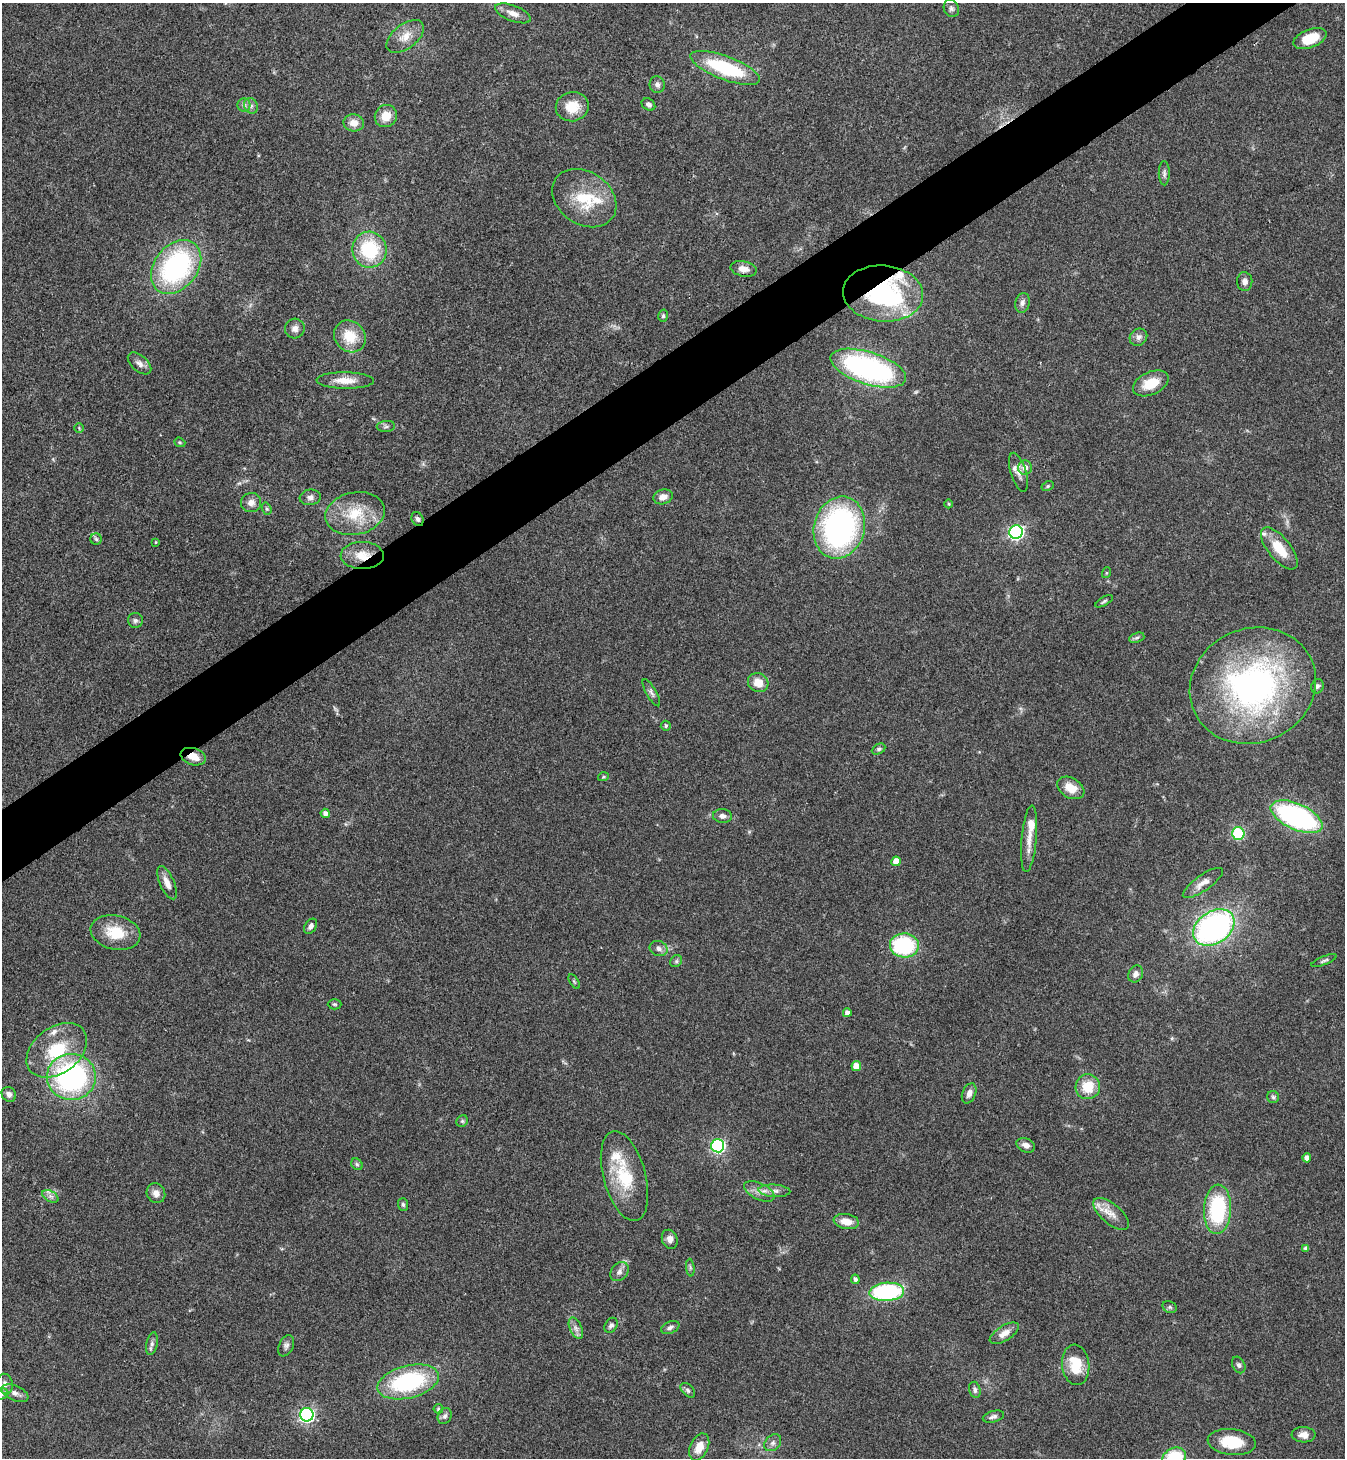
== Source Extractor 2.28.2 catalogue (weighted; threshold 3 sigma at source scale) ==
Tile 10 of 4 x 4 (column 2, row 3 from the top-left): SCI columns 1639-2981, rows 1459-2914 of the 5825 x 5833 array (HDU 1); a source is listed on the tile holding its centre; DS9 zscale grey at full resolution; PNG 1347 x 1460 px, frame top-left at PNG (2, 3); each listed source drawn as its Kron ellipse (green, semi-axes under 4 px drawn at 4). Shown black and unused: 5% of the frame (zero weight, under 3 of 4 exposures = <1% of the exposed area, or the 3 px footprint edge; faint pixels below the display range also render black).
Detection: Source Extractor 2.28.2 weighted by HDU 2 'WHT'; one run over the whole footprint, this tile lists its part. Background 0.062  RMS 0.0053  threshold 0.024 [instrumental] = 3 sigma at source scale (4.5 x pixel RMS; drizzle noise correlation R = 1.50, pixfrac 1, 0.05/0.05 arcsec/px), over >= 5 px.
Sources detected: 138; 1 too faint to see at this stretch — neither listed nor drawn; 7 inside a brighter listed object's ellipse — not listed separately; the other 130 listed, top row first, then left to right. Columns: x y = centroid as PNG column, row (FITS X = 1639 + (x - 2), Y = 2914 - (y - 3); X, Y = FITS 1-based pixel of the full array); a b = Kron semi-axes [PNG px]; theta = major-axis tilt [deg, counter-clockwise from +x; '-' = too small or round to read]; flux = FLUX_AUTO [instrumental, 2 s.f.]
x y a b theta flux
951 8 9 7 -66 1.7
513 13 19 8 -21 4.3
405 36 22 12 38 7.1
1310 39 17 9 20 15
725 68 37 11 -21 40
657 85 8 7 - 1.9
648 104 7 5 -37 1.9
244 105 6 6 - 1.5
251 106 8 6 -64 1.6
572 107 16 14 11 11
386 116 11 10 - 7.5
354 123 10 8 -3 5.2
1164 173 12 5 -90 1.6
584 198 34 26 -34 25
369 250 18 17 - 34
176 267 30 21 51 93
744 269 13 7 -11 4.1
1245 282 9 7 -88 2.5
883 293 40 28 -4 80
1022 303 10 7 77 2.2
663 316 6 4 75 0.92
295 329 10 9 - 2.9
350 336 17 15 -46 14
1138 337 9 8 - 2.5
140 363 14 8 -41 2.9
868 368 39 16 -18 120
345 380 29 8 -1 7.8
1151 383 19 11 24 11
386 426 9 5 4 1.5
79 428 5 5 - 0.66
180 442 6 4 -21 0.69
1025 468 7 7 - 4.1
1019 472 20 7 -73 3.6
1048 486 6 4 28 0.8
310 497 10 7 8 2.4
663 497 10 7 19 3.9
251 503 10 9 - 3.6
949 504 4 3 - 0.46
267 509 6 4 -72 0.86
355 514 30 21 11 21
418 519 7 5 -63 1.5
839 528 31 25 74 130
1016 532 7 6 - 130
96 539 6 5 - 1.1
156 542 4 3 - 0.41
1279 548 25 11 -51 13
362 555 21 13 -1 11
1106 573 5 3 - 0.52
1104 601 10 4 31 1.1
135 620 7 7 - 1.5
1137 638 8 4 19 1.2
758 683 10 9 - 7.2
1253 686 64 57 24 170
1317 686 7 6 - 1.4
651 693 15 5 -60 1.8
666 726 5 5 - 0.93
879 749 7 5 27 1.2
193 757 13 8 -18 6
603 777 5 3 - 0.56
1071 788 15 10 -31 7.6
325 813 5 4 - 2.5
722 816 9 7 -6 2.4
1297 817 28 13 -25 110
1238 833 6 6 - 28
1029 839 33 7 85 7.1
896 861 5 5 - 5.7
167 883 18 7 -66 4.5
1203 883 24 8 35 4.4
311 926 8 5 57 2.2
1214 927 22 16 33 140
115 932 25 17 -12 15
904 945 14 12 -3 49
659 948 9 7 -21 2.4
1324 960 13 3 21 1.1
676 961 6 5 - 0.99
1136 974 9 7 62 2.7
574 981 8 4 -58 0.76
335 1004 7 5 -1 0.88
847 1013 4 4 - 2.9
57 1050 34 23 37 28
856 1066 5 5 - 6
71 1077 24 23 - 100
1088 1087 12 12 - 12
969 1093 10 6 66 2.8
9 1094 8 7 - 2.2
1273 1097 6 6 - 1.1
462 1121 6 5 - 0.88
1026 1145 10 7 -22 3.1
718 1146 6 6 - 97
1307 1158 4 4 - 2.4
357 1164 6 5 - 1
624 1176 46 21 -75 27
759 1191 16 8 -27 4.3
774 1191 16 6 -3 3.2
156 1193 10 9 - 3.3
50 1196 9 5 -31 1.7
403 1204 6 5 - 1
1218 1209 25 13 87 46
1111 1214 22 10 -40 6.2
846 1221 13 7 -10 6.2
670 1239 10 7 -67 3
1306 1248 4 4 - 1.9
690 1268 9 3 -84 0.96
619 1272 10 8 51 2.5
855 1279 5 4 - 1.4
887 1292 17 9 4 61
1170 1307 7 5 -22 1
611 1325 8 6 55 1.6
670 1327 9 6 24 1.7
576 1328 11 6 -65 2.4
1004 1333 16 7 32 4.7
152 1344 11 5 77 1.8
286 1346 11 7 65 1.9
1076 1365 20 13 -84 15
1239 1365 9 6 -63 1.5
408 1382 31 16 14 60
5 1384 10 8 -76 2.6
688 1390 9 5 -46 1.4
975 1390 8 5 -75 1.5
15 1393 14 7 -23 3.4
2 1394 7 5 22 1
438 1409 4 4 - 0.82
307 1415 7 6 - 130
445 1416 8 6 61 1.7
993 1417 11 5 15 1.9
1304 1435 12 7 -3 3.9
1232 1442 24 13 -6 17
773 1443 9 7 45 2
699 1447 14 9 65 7.3
1174 1458 12 9 29 29
Overlapping masked pixels (flux is a lower limit): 4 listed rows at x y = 883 293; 418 519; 362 555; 193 757
Isophote crosses this tile's border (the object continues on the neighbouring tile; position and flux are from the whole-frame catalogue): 2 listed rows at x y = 2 1394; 1174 1458